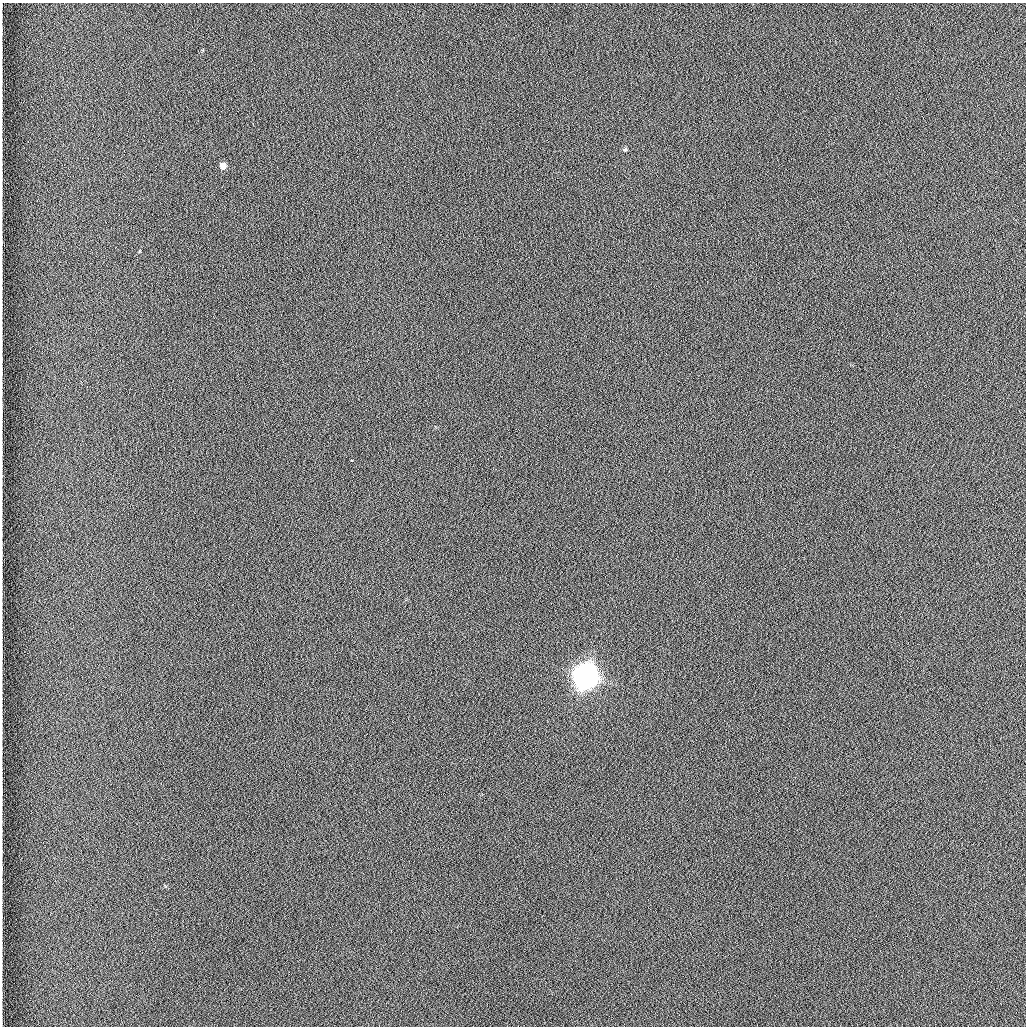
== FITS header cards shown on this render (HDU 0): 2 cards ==
NAXIS1  =                 1024 /fastest changing axis
NAXIS2  =                 1024 /next to fastest changing axis

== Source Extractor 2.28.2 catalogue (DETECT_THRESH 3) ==
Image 1024 x 1024 px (HDU 0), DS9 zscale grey, 1 PNG px = 1 image px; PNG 1028 x 1028 px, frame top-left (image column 1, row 1024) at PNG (2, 3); no overlay
Background 1260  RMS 5.9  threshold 17.7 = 3 sigma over >= 5 px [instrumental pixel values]
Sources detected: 4; all 4 listed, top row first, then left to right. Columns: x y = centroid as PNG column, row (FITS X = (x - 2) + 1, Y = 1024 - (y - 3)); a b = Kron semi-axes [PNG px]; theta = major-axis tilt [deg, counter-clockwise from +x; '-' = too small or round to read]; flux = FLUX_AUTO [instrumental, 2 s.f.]
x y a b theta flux
625 150 6 5 - 680
223 166 6 5 - 2500
352 460 3 2 - 1100
586 676 9 9 - 660000